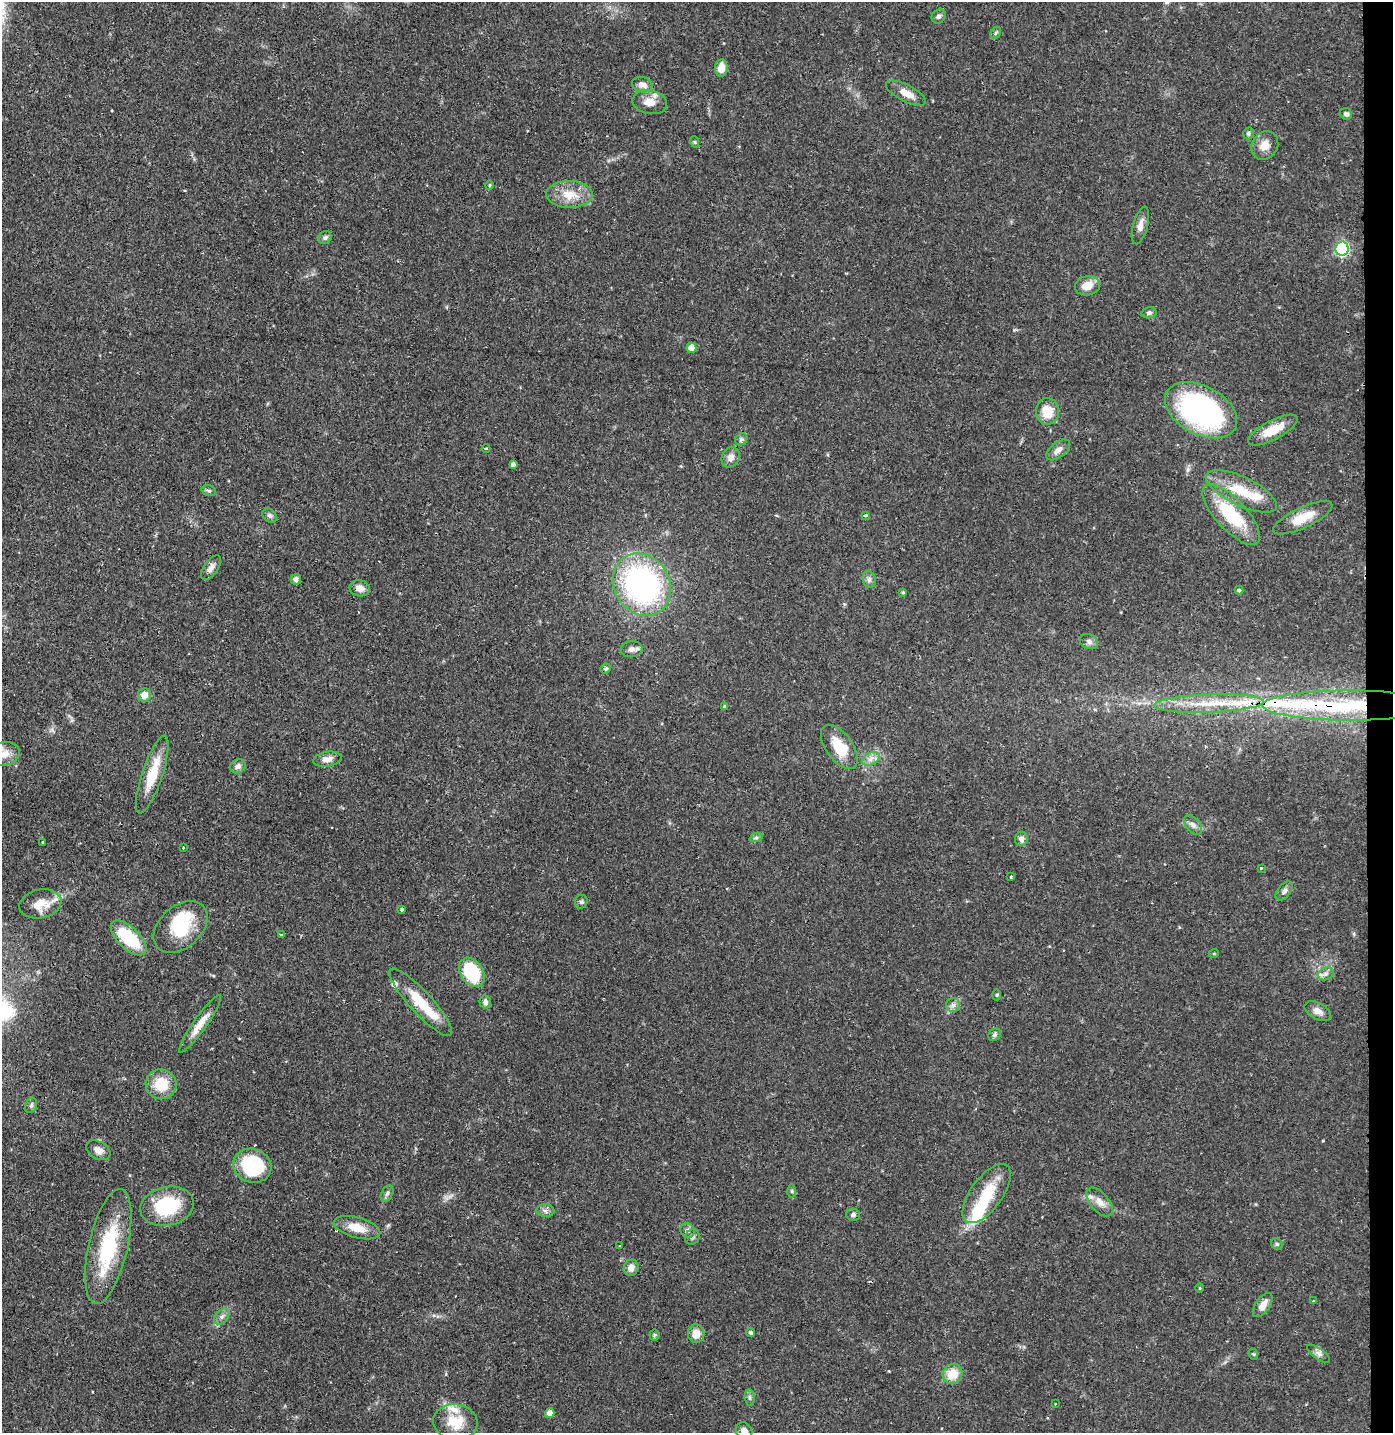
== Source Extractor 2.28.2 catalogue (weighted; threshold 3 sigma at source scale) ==
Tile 6 of 3 x 3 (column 3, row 2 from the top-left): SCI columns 2858-4248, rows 1431-2861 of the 4325 x 4291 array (HDU 1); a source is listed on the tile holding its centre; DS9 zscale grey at full resolution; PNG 1395 x 1435 px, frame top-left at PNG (2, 2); each listed source drawn as its Kron ellipse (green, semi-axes under 4 px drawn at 4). Shown black and unused: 2% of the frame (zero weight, under 2 of 3 exposures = <1% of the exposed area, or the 3 px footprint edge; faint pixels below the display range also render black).
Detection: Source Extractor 2.28.2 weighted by HDU 2 'WHT'; one run over the whole footprint, this tile lists its part. Background 0.13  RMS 0.0054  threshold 0.0245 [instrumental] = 3 sigma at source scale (4.5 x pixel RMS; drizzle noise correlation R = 1.50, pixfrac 1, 0.05/0.05 arcsec/px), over >= 5 px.
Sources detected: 120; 1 long thin detection or spike segment (spike, bleed or trail) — neither listed nor drawn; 10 inside a brighter listed object's ellipse — not listed separately; the other 109 listed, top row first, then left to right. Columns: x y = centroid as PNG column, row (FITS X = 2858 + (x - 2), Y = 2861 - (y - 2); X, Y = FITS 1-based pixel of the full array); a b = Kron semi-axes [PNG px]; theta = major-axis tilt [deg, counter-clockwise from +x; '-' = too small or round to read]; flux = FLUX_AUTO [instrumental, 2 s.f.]
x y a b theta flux
939 16 7 6 - 1.5
996 33 6 4 59 1
721 68 9 6 85 5.9
642 85 10 7 -17 3.3
906 93 22 8 -27 6.6
650 102 17 12 -10 5.7
1346 114 6 5 - 1.3
1248 133 6 5 - 0.99
695 142 6 3 -71 0.62
1265 145 15 13 54 6.1
489 185 5 3 - 0.52
569 194 23 13 -1 11
1140 225 19 7 75 3.7
325 238 7 6 - 1.3
1342 249 7 6 - 84
1087 286 12 9 11 6.8
1149 313 7 5 12 1.3
692 348 5 5 - 6.8
1201 410 39 24 -28 120
1047 411 13 11 89 9.6
1273 430 27 9 28 11
741 439 6 5 - 1.2
486 448 4 3 - 0.57
1058 450 14 7 37 3.5
731 457 10 8 59 3.3
513 464 4 4 - 2
209 491 7 5 -17 1.1
1241 491 39 14 -26 18
865 515 4 3 - 1.2
1231 515 38 15 -47 32
270 516 8 6 -44 1.6
1303 518 32 10 25 11
211 568 14 7 56 3.1
296 579 5 5 - 1.8
869 579 9 6 -76 1.8
642 585 32 27 -59 130
360 588 10 8 -11 3.7
1239 590 4 4 - 0.72
903 592 4 3 - 0.58
1089 641 9 7 -24 2
631 649 11 8 7 2.6
606 668 5 5 - 1.1
144 695 7 6 - 4.8
1209 704 55 9 2 22
724 706 4 3 - 0.95
1350 706 87 15 0 58
839 747 25 13 -54 15
4 754 15 11 15 5.4
327 759 14 7 10 3.7
871 759 9 6 26 2.7
238 766 8 7 - 2
152 774 41 10 71 17
1193 825 11 7 -48 2.5
756 838 7 4 18 0.96
1021 839 7 6 - 2.5
43 842 3 3 - 0.74
183 847 3 3 - 1.1
1261 868 3 3 - 0.4
1011 877 3 2 - 0.67
1284 891 11 6 51 2
581 902 7 6 - 1.2
40 904 21 14 12 10
402 909 3 3 - 0.91
181 927 31 21 42 25
281 935 4 3 - 0.72
129 938 22 11 -44 27
1214 953 5 3 - 0.52
472 972 16 11 -56 33
1326 974 8 6 21 2
997 995 6 4 89 0.54
421 1002 44 11 -47 20
485 1002 6 5 - 1.8
953 1005 7 7 - 1.9
1318 1011 14 8 -28 3.6
200 1024 35 6 55 7.3
995 1035 7 5 46 1.2
161 1084 15 15 - 15
31 1105 8 6 70 1.3
98 1150 13 8 -30 3.5
252 1166 19 16 -20 41
792 1191 6 4 -89 0.82
387 1193 9 5 63 1.3
987 1194 34 16 54 20
1100 1202 17 9 -49 4.9
167 1206 27 19 12 29
545 1211 9 6 -3 1.7
853 1215 7 6 - 1.4
357 1228 24 10 -15 9
687 1230 7 6 - 1.7
692 1237 8 7 - 1.7
1277 1244 6 5 - 0.93
108 1246 59 19 77 42
619 1246 3 2 - 0.85
631 1268 8 7 - 3.1
1200 1288 4 3 - 0.46
1313 1301 3 2 - 0.7
1263 1305 14 7 55 4.5
222 1317 9 6 49 2
751 1333 4 4 - 1.3
696 1334 9 8 - 5.5
654 1335 5 5 - 0.73
1253 1354 6 3 -70 0.58
1319 1354 14 5 -36 2.2
952 1374 10 9 - 10
750 1398 8 5 -85 1.3
1055 1404 3 2 - 0.58
550 1413 5 4 - 3.9
455 1422 22 17 -8 14
744 1431 9 7 -50 3.5
Overlapping masked pixels (flux is a lower limit): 2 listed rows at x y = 1209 704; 1350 706
Isophote crosses this tile's border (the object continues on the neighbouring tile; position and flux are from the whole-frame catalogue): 2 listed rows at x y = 4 754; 744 1431